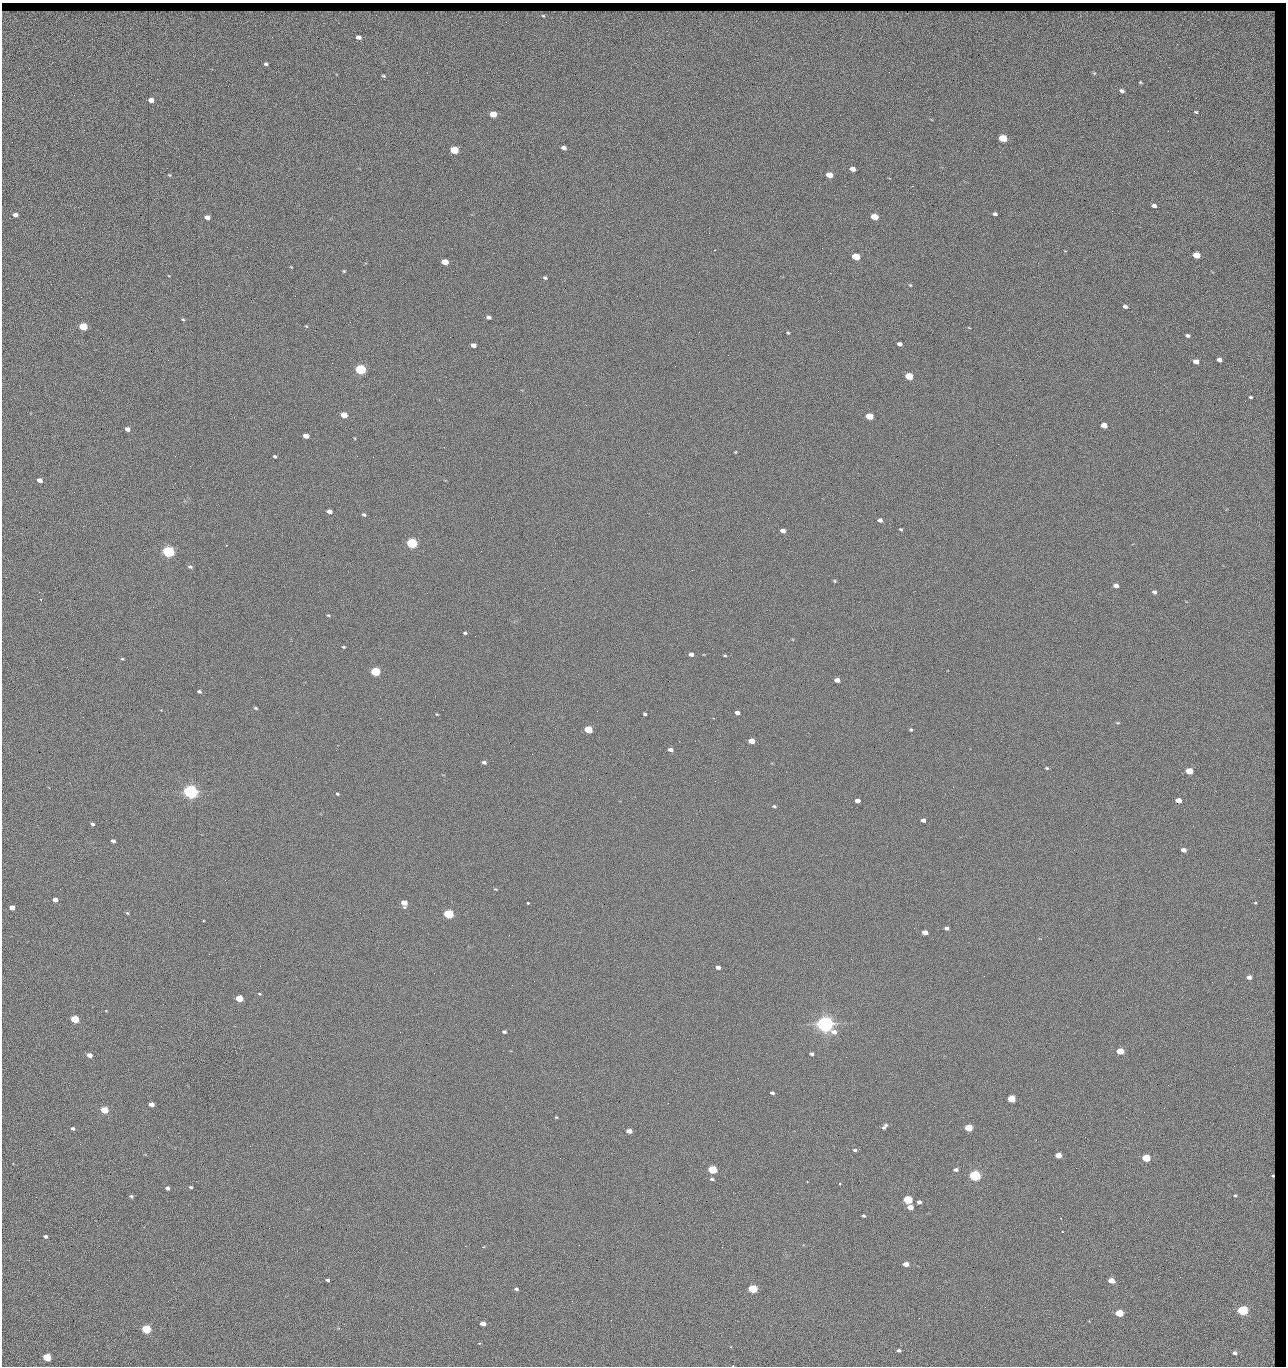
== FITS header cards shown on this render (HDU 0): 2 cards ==
NAXIS1  =                 1284 / length of data axis 1
NAXIS2  =                 1364 / length of data axis 2

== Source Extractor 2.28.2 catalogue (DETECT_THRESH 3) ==
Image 1284 x 1364 px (HDU 0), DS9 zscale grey, 1 PNG px = 1 image px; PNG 1288 x 1368 px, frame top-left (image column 1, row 1364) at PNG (2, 3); no overlay
Background 125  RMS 14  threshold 43.2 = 3 sigma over >= 5 px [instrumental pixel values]
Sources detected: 202; all 202 listed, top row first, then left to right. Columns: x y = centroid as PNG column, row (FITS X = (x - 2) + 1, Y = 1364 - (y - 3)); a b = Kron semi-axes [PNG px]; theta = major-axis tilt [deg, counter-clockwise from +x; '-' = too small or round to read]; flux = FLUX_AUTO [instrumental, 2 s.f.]
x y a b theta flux
543 16 6 4 -40 1700
1271 21 9 5 84 4400
358 37 5 4 - 5000
1177 44 2 2 - 1200
1272 44 17 7 64 2700
266 64 4 3 - 1700
1094 73 4 4 - 940
383 76 4 3 - 1200
1140 82 4 3 - 900
1122 91 5 3 - 2800
151 100 5 4 - 8500
1196 112 3 3 - 1100
493 114 5 4 - 23000
1168 131 3 2 - 1300
1003 138 5 4 - 44000
564 148 5 3 - 3700
454 150 5 4 - 54000
853 169 5 4 - 6400
1030 170 2 2 - 1800
169 175 4 3 - 910
829 175 5 4 - 16000
845 186 2 2 - 2300
912 186 2 2 - 18000
1154 206 5 4 - 3700
1112 211 3 2 - 840
995 214 4 3 - 2500
15 215 5 4 - 5000
207 217 5 4 - 6100
874 217 5 4 - 28000
714 250 3 3 - 650
1196 255 5 4 - 24000
856 257 5 4 - 41000
445 262 5 4 - 20000
344 271 5 4 - 1100
830 273 2 2 - 27000
545 278 4 4 - 1600
910 285 5 4 - 1000
295 296 2 2 - 640
1125 307 4 3 - 2700
488 317 4 3 - 3100
183 319 5 4 - 1200
306 326 4 3 - 800
83 327 5 4 - 52000
838 331 2 2 - 600
699 332 2 2 - 3400
788 333 4 3 - 1100
1188 335 4 3 - 2100
900 344 5 4 - 3700
473 345 5 4 - 5100
728 355 2 2 - 370
1219 360 4 4 - 4000
1196 362 5 4 - 9500
360 370 5 4 - 160000
909 376 5 4 - 40000
1250 397 4 3 - 1300
1245 401 2 2 - 1400
344 415 5 4 - 20000
869 416 5 4 - 33000
1273 416 5 3 - 650
1104 425 5 4 - 10000
127 429 4 4 - 4900
306 436 5 4 - 9300
355 438 4 2 - 730
998 444 2 2 - 3200
735 452 4 4 - 730
1016 455 2 2 - 490
175 456 2 2 - 3200
275 457 4 3 - 1300
40 480 4 4 - 6000
74 492 2 2 - 860
329 511 5 4 - 5200
364 515 5 4 - 1700
768 518 2 2 - 510
880 520 4 4 - 3300
901 529 4 3 - 1100
783 531 5 4 - 4900
412 543 5 4 - 190000
481 551 2 2 - 2700
168 552 5 4 - 320000
190 567 6 4 -19 1900
731 570 2 2 - 660
6 577 2 2 - 490
835 581 4 4 - 1100
1116 586 5 4 - 5300
1154 592 5 4 - 2500
41 599 3 2 - 640
328 615 5 4 - 1200
465 633 4 4 - 1400
343 647 4 3 - 1000
691 654 4 4 - 5000
725 655 4 3 - 1100
122 659 5 3 - 1100
375 672 5 4 - 90000
837 680 5 4 - 7300
199 691 4 3 - 1900
256 708 5 3 - 1300
737 713 4 3 - 3900
437 714 4 3 - 830
645 714 3 3 - 1300
1118 723 5 3 - 910
588 730 5 4 - 48000
911 730 4 4 - 1300
695 741 2 2 - 610
751 741 5 4 - 15000
670 750 5 4 - 3600
532 754 2 2 - 3200
484 762 4 3 - 2500
1047 768 4 3 - 1100
695 770 2 2 - 2000
1189 771 5 4 - 27000
715 781 2 2 - 2500
191 792 5 5 - 680000
337 794 4 3 - 1200
1178 800 5 4 - 13000
857 801 4 4 - 5800
774 806 5 3 - 1500
923 820 4 3 - 3800
92 824 4 3 - 2000
113 841 4 3 - 2400
1183 850 4 4 - 5900
496 889 5 3 - 1000
55 900 5 4 - 5700
404 903 5 5 - 13000
528 903 3 3 - 1700
1255 903 5 4 - 1300
12 908 5 4 - 9700
127 913 5 4 - 1100
449 914 5 4 - 120000
947 928 4 3 - 3000
925 932 5 4 - 9600
718 967 4 4 - 3700
1249 977 4 4 - 4400
512 985 2 2 - 2000
259 994 5 3 - 900
239 998 5 4 - 33000
1271 1011 10 4 64 1800
75 1019 5 4 - 53000
825 1024 6 5 - 990000
400 1032 2 2 - 5300
504 1032 5 4 - 1800
1120 1051 5 4 - 29000
811 1054 4 3 - 2300
90 1055 5 4 - 6600
846 1057 2 2 - 1400
1234 1066 2 2 - 1700
1168 1085 2 2 - 2800
772 1093 4 3 - 2100
1011 1099 5 4 - 47000
151 1104 5 4 - 7100
104 1110 5 4 - 32000
1144 1112 2 2 - 870
556 1117 4 3 - 970
718 1121 2 2 - 840
884 1127 8 4 48 2800
73 1128 4 3 - 1800
969 1128 5 4 - 44000
629 1131 5 4 - 8900
80 1144 2 2 - 2500
855 1150 5 4 - 1900
1058 1155 5 4 - 17000
560 1158 2 2 - 930
1146 1158 5 4 - 58000
712 1169 5 4 - 78000
956 1170 5 4 - 2500
975 1175 5 4 - 270000
1273 1176 4 3 - 1600
712 1179 5 4 - 1600
807 1182 2 2 - 780
840 1184 3 3 - 940
191 1187 5 3 - 1400
167 1188 4 3 - 2700
1235 1195 3 2 - 870
131 1196 5 4 - 1800
908 1200 5 4 - 84000
919 1202 4 4 - 3400
910 1207 5 4 - 9500
863 1215 3 3 - 1400
1060 1218 3 2 - 2300
269 1228 2 2 - 2100
45 1236 4 4 - 2300
465 1246 2 2 - 7200
297 1251 2 2 - 1900
406 1252 2 2 - 5300
906 1264 5 4 - 8900
1273 1264 14 3 90 1700
327 1280 4 3 - 1600
1111 1280 5 4 - 14000
516 1289 5 4 - 1700
753 1289 5 4 - 81000
572 1301 2 2 - 490
985 1307 2 2 - 2800
1242 1310 5 4 - 190000
1119 1313 5 4 - 46000
611 1320 3 2 - 880
483 1324 5 4 - 7700
146 1329 5 4 - 100000
899 1350 4 3 - 2300
310 1352 2 2 - 1300
1235 1353 4 3 - 2900
47 1357 5 4 - 55000
1272 1360 13 3 -73 1900
733 1365 3 2 - 640
At the frame edge (FLAGS 8, measured only in part): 1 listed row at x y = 733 1365

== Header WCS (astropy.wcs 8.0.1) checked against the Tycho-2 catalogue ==
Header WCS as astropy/WCSLIB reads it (CRVAL/CRPIX/CD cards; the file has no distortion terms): RA---TAN/DEC--TAN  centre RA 15:41:43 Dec +51:58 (235.43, +51.97 deg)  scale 1.26 arcsec/px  FOV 26.9' x 28.5'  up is +92 deg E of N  parity flipped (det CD > 0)
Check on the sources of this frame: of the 60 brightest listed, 10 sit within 2.0 arcsec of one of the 12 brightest Tycho-2 stars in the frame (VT <= 12.29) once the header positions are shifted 0.54 arcsec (0.47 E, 0.27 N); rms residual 0.98 arcsec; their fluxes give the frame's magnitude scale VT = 24.47 - 2.5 log10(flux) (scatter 0.19 mag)
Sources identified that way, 10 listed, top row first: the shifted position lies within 2.0 arcsec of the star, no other Tycho-2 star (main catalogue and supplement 1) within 4.0 arcsec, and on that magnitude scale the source's flux lands within +1.5 / -3 mag of the star's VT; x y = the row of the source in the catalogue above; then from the Tycho-2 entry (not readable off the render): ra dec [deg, ICRS J2000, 3 dp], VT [Tycho-2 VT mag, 2 dp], TYC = Tycho-2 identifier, HIP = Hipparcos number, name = IAU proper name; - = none
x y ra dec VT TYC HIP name
360 370 235.614 +52.064 11.61 3489-1132-1 - -
412 543 235.514 +52.049 11.19 3489-1407-1 - -
191 792 235.378 +52.130 9.31 3489-1322-1 76850 -
449 914 235.303 +52.042 11.52 3489-958-1 - -
825 1024 235.232 +51.912 9.59 3489-824-1 - -
975 1175 235.143 +51.862 10.97 3489-1016-1 - -
908 1200 235.131 +51.886 12.29 3489-908-1 - -
753 1289 235.084 +51.941 11.45 3489-1346-1 - -
1242 1310 235.062 +51.771 11.53 3489-1453-1 - -
146 1329 235.075 +52.152 11.74 3489-912-1 - -